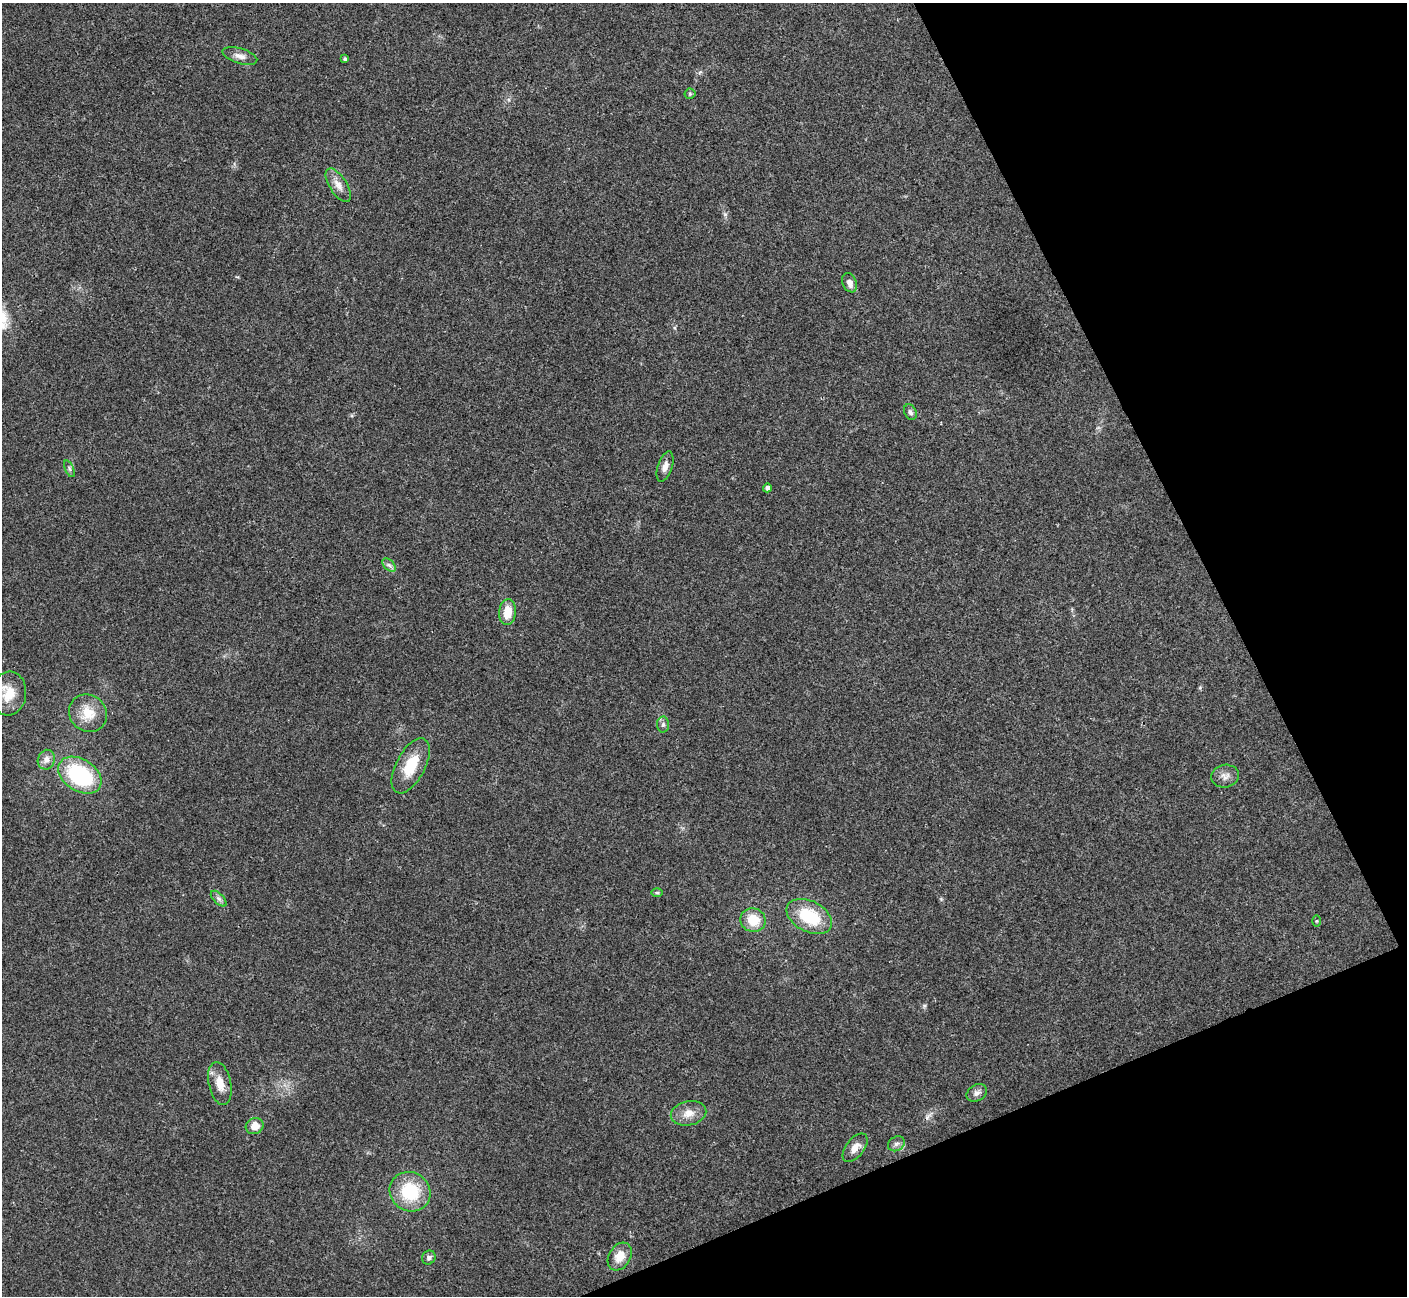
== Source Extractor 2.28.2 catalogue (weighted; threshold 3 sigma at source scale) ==
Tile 12 of 4 x 4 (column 4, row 3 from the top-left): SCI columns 4219-5623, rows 1450-2743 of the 5629 x 5617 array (HDU 1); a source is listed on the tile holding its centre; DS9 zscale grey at full resolution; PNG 1409 x 1298 px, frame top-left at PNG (2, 3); each listed source drawn as its Kron ellipse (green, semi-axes under 4 px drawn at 4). Shown black and unused: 21% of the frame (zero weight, under 3 of 4 exposures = <1% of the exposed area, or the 3 px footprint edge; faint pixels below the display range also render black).
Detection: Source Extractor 2.28.2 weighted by HDU 2 'WHT'; one run over the whole footprint, this tile lists its part. Background 0.022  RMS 0.004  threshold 0.0179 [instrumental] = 3 sigma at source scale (4.5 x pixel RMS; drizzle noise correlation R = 1.50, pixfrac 1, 0.05/0.05 arcsec/px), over >= 5 px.
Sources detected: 33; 1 cosmic-ray / hot-pixel residue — neither listed nor drawn; the other 32 listed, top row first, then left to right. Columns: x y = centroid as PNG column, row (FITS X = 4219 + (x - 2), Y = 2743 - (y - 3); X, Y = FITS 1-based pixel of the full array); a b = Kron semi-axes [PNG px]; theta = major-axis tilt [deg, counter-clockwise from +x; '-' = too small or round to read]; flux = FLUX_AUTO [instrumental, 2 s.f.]
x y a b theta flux
240 56 18 7 -17 2.7
345 59 4 4 - 1
690 94 5 5 - 0.53
338 185 19 8 -57 3.4
850 283 10 7 -67 2.3
910 412 8 5 -64 1.1
665 467 15 7 71 2.4
69 469 9 3 -69 0.64
767 488 4 4 - 1.4
389 565 8 5 -45 1.1
507 612 13 8 84 6.5
9 693 22 17 83 8.3
88 713 20 18 -42 8.3
663 725 8 6 88 1
46 760 10 8 71 2.2
411 766 30 14 62 12
80 775 24 16 -33 35
1225 776 14 11 8 2.6
657 893 6 4 -1 0.57
219 899 10 5 -45 1.2
809 917 24 15 -28 18
753 920 13 12 - 8.4
1317 921 6 4 89 0.4
220 1083 22 11 -78 5.3
977 1093 11 8 32 1.7
688 1113 18 12 12 4.6
255 1126 9 8 - 3.9
896 1144 9 7 31 1.5
855 1148 16 9 52 3.2
410 1192 21 19 -33 19
620 1256 15 10 59 5.3
429 1258 7 6 - 1.3